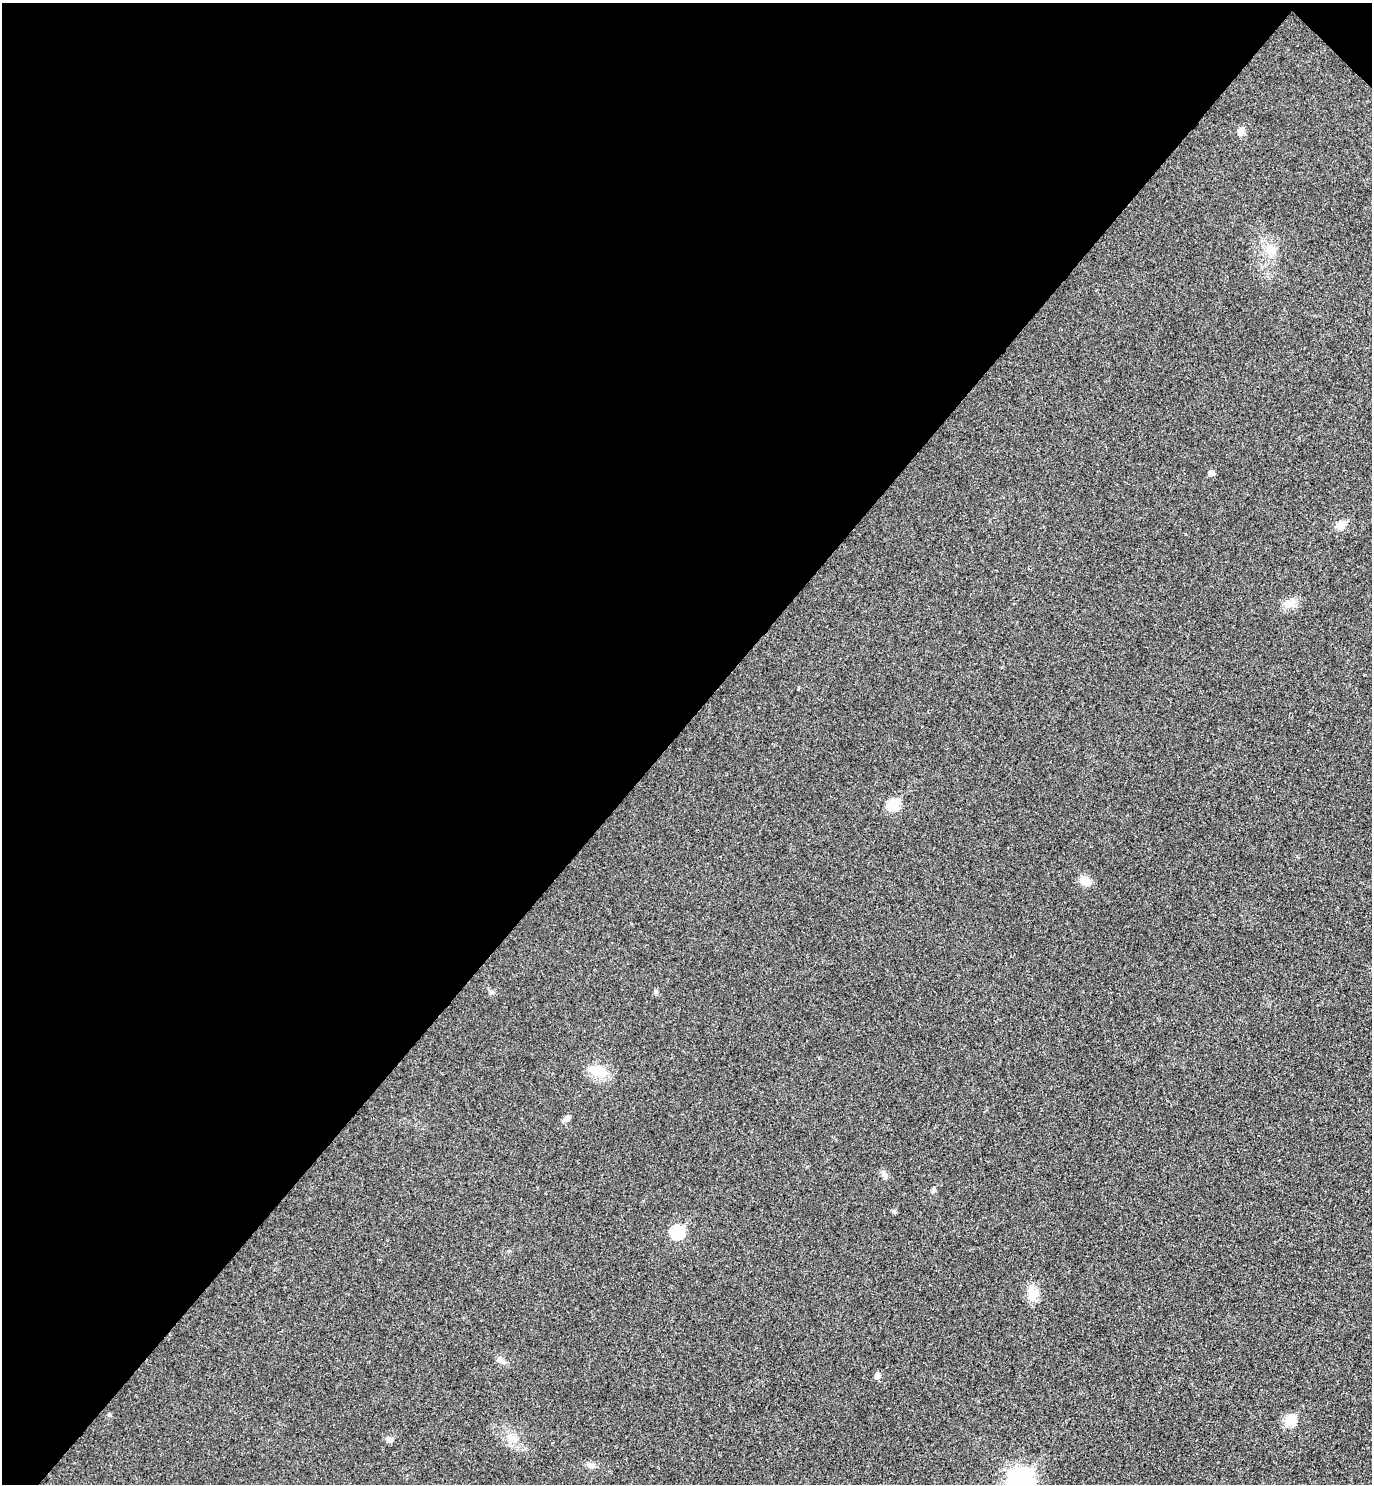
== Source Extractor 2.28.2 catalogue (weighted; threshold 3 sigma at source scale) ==
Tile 2 of 4 x 4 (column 2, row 1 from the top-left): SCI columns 1571-2940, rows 4492-5973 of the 6021 x 6015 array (HDU 1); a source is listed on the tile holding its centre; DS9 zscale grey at full resolution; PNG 1374 x 1486 px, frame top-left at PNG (2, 3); no overlay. Shown black and unused: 49% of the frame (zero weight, under 3 of 4 exposures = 6% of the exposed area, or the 3 px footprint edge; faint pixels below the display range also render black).
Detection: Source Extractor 2.28.2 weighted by HDU 2 'WHT'; one run over the whole footprint, this tile lists its part. Background 0.0407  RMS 0.0068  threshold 0.0307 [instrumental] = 3 sigma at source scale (4.5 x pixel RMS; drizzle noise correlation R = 1.50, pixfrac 1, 0.05/0.05 arcsec/px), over >= 5 px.
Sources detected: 23; all 23 listed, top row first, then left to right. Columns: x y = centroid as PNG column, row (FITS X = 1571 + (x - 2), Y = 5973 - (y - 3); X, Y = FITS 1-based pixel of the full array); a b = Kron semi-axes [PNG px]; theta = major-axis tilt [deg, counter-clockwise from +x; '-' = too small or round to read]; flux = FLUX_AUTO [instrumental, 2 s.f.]
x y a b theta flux
1241 131 10 8 -90 2.9
1269 249 17 15 80 11
1211 473 5 5 - 3.9
1341 525 11 8 24 6.8
1289 604 17 10 -2 7.3
893 805 7 6 - 40
1085 881 12 9 -36 7.9
655 991 6 5 - 1.6
597 1071 29 14 -21 14
566 1118 9 7 43 2.4
885 1176 9 7 -69 2.4
933 1190 7 5 75 1.3
894 1211 6 5 - 1.1
677 1232 7 7 - 63
1032 1292 22 13 90 8.6
502 1361 10 7 -29 2.9
877 1375 6 6 - 3.5
109 1415 5 4 - 0.96
1290 1421 6 6 - 37
511 1437 9 7 -87 3.7
389 1439 9 7 -10 2.6
590 1465 10 6 -12 2.6
1019 1481 11 11 - 290
Isophote crosses this tile's border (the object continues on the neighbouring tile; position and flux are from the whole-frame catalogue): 1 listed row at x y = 1019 1481